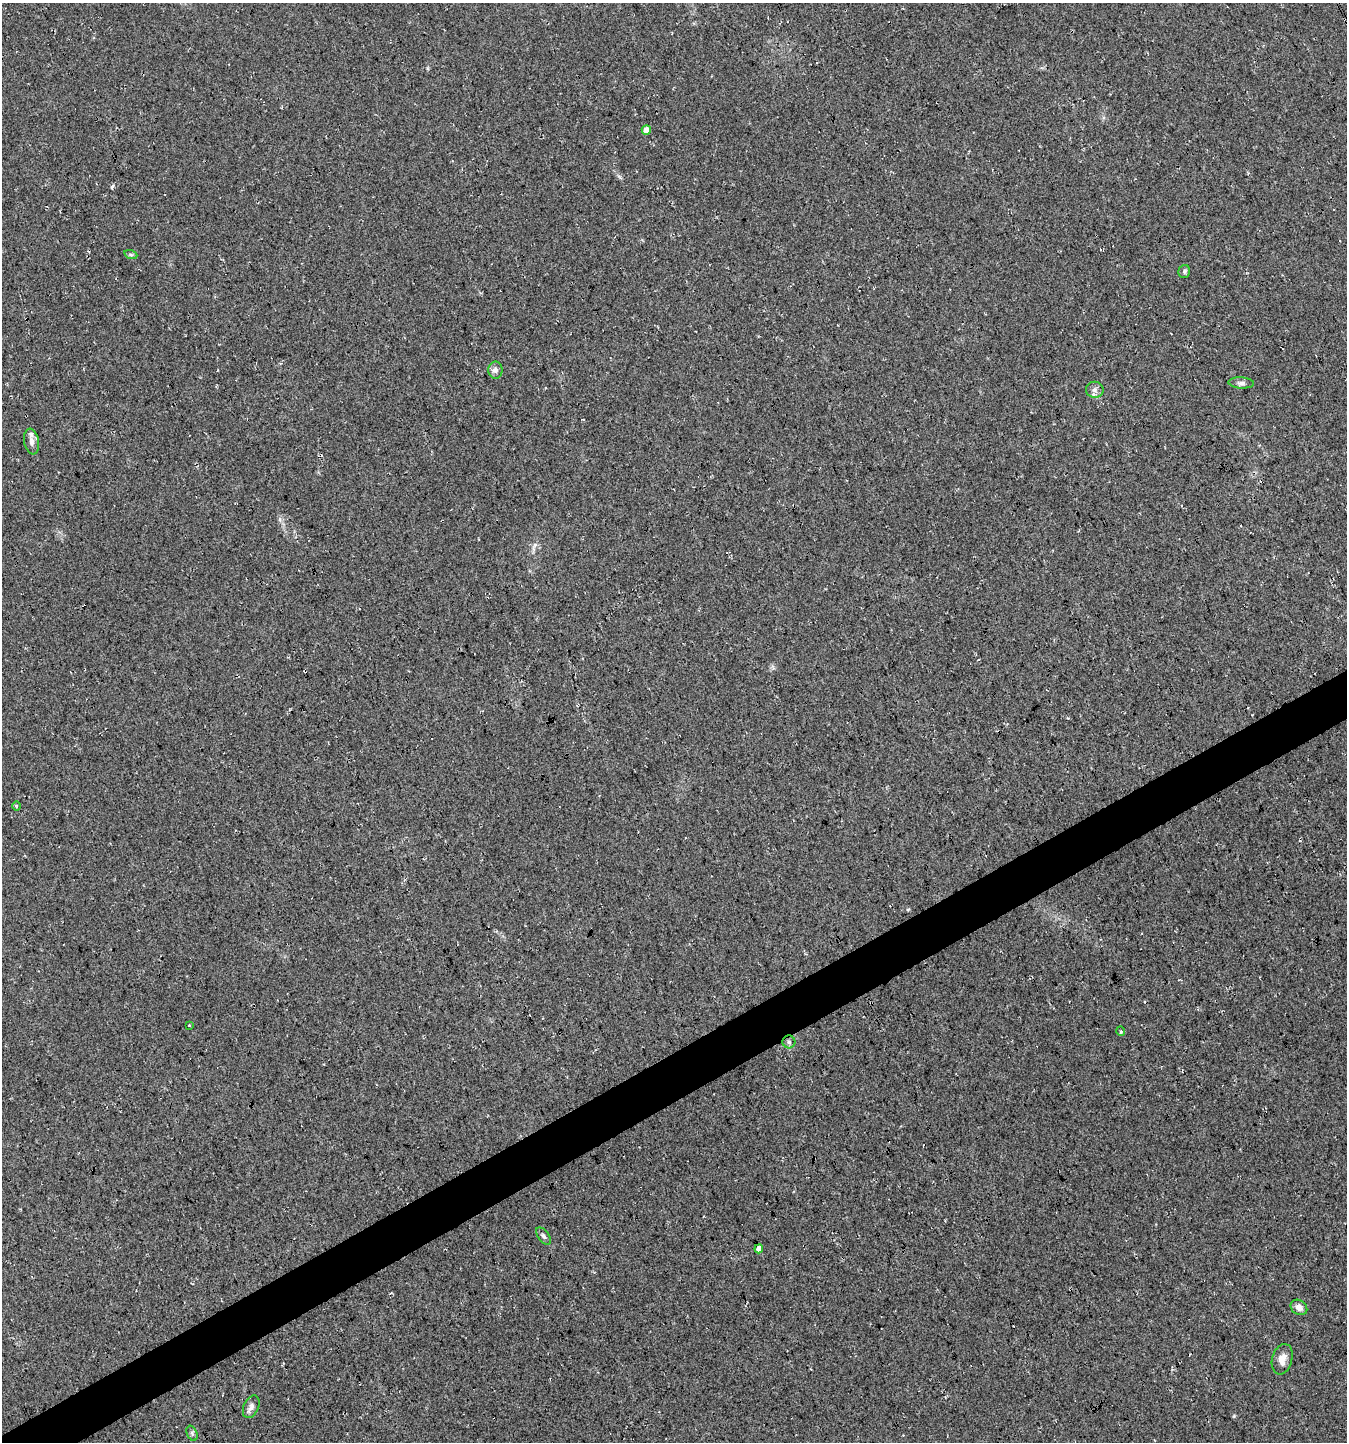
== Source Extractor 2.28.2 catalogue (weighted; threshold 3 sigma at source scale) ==
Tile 7 of 4 x 4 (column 3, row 2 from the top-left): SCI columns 2791-4135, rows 2881-4320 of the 5639 x 5759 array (HDU 1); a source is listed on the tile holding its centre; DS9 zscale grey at full resolution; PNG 1349 x 1444 px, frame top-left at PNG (2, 3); each listed source drawn as its Kron ellipse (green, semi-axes under 4 px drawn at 4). Shown black and unused: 4% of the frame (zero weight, under 3 of 4 exposures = <1% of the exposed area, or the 3 px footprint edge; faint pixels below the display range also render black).
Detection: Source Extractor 2.28.2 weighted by HDU 2 'WHT'; one run over the whole footprint, this tile lists its part. Background 0.0264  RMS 0.0068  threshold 0.0304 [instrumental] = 3 sigma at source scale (4.5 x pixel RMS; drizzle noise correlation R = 1.50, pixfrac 1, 0.0396/0.0396 arcsec/px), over >= 5 px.
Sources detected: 18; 1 cosmic-ray / hot-pixel residue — neither listed nor drawn; the other 17 listed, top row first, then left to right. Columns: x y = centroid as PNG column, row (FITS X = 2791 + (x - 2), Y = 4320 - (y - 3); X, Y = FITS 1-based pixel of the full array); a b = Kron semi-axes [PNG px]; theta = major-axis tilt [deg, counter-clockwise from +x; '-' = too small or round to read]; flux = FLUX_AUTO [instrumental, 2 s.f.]
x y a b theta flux
646 130 5 4 - 4.2
131 255 6 4 -19 1
1184 271 6 6 - 1.3
495 370 8 7 - 2.6
1241 383 13 5 -3 2.4
1095 390 9 8 - 2.8
32 442 13 7 -80 3.4
17 806 5 3 - 0.79
189 1025 3 3 - 0.48
1121 1031 5 3 - 0.81
789 1042 6 6 - 1.7
543 1236 10 5 -53 1.7
759 1249 4 4 - 2.7
1299 1307 9 7 -35 3.8
1282 1359 15 10 74 6
251 1407 12 7 66 2.8
192 1433 8 5 -66 1.3